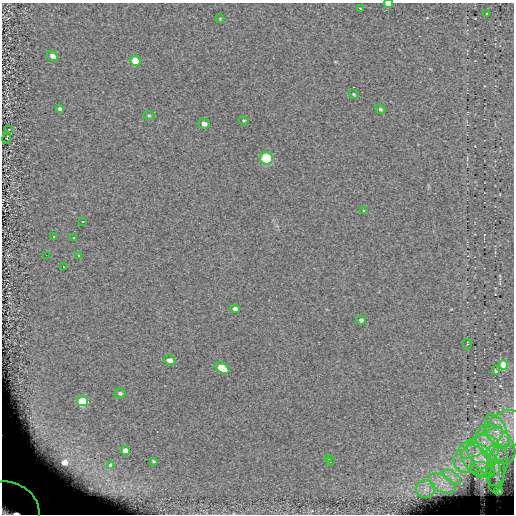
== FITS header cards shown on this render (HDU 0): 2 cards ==
NAXIS1  =                  512 / length of data axis 1
NAXIS2  =                  512 / length of data axis 2

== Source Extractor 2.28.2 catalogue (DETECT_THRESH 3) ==
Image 512 x 512 px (HDU 0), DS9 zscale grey, 1 PNG px = 1 image px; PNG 516 x 516 px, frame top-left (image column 1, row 512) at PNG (2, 3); each listed source drawn as its Kron ellipse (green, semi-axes under 4 px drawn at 4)
Background -0.14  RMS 8.2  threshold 24.5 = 3 sigma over >= 5 px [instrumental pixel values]
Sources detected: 52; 1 with non-positive FLUX_AUTO (blend fragments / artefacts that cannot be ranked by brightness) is neither listed nor drawn; the other 51 listed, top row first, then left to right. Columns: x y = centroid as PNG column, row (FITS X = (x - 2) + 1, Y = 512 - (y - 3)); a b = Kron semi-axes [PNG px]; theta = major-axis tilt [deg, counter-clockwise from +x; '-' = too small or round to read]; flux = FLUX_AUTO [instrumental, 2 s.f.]
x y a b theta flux
388 4 5 3 - 5300
360 8 3 2 - 420
487 13 3 2 - 420
220 19 4 4 - 530
53 56 6 5 - 3600
135 61 5 5 - 16000
354 94 5 4 - 670
60 109 4 3 - 1200
380 109 5 4 - 910
149 115 6 4 -1 700
243 121 5 4 - 670
204 124 6 5 - 2700
9 129 2 2 - 350
7 138 6 3 81 550
266 158 6 6 - 34000
364 211 3 3 - 700
83 221 2 2 - 300
53 237 3 3 - 13000
74 237 3 3 - 13000
46 255 2 2 - 13000
79 256 3 3 - 13000
63 267 3 3 - 13000
235 309 5 4 - 2600
361 320 5 4 - 1700
467 344 5 3 - 460
169 360 6 5 - 3600
503 365 5 4 - 26000
222 368 8 5 -31 20000
496 371 4 2 - 650
120 393 6 5 - 1300
82 401 5 5 - 36000
508 429 21 18 17 14000
497 432 18 10 -65 9900
482 443 25 8 34 11000
496 444 23 15 -45 18000
125 451 4 4 - 4200
476 454 25 16 32 20000
328 459 3 3 - 420
484 459 21 11 -45 9900
477 460 18 12 -43 9500
153 461 3 2 - 570
330 462 2 2 - 280
111 465 3 3 - 740
497 465 21 10 78 6500
482 470 12 8 -17 2700
497 476 17 7 76 2700
452 477 10 5 -36 2700
442 484 15 8 -30 6100
426 489 9 8 - 3700
498 490 4 3 - 630
12 506 29 22 -33 130000
At the frame edge (FLAGS 8, measured only in part): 2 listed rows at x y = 388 4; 12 506
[1 non-positive-flux detection neither listed nor drawn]